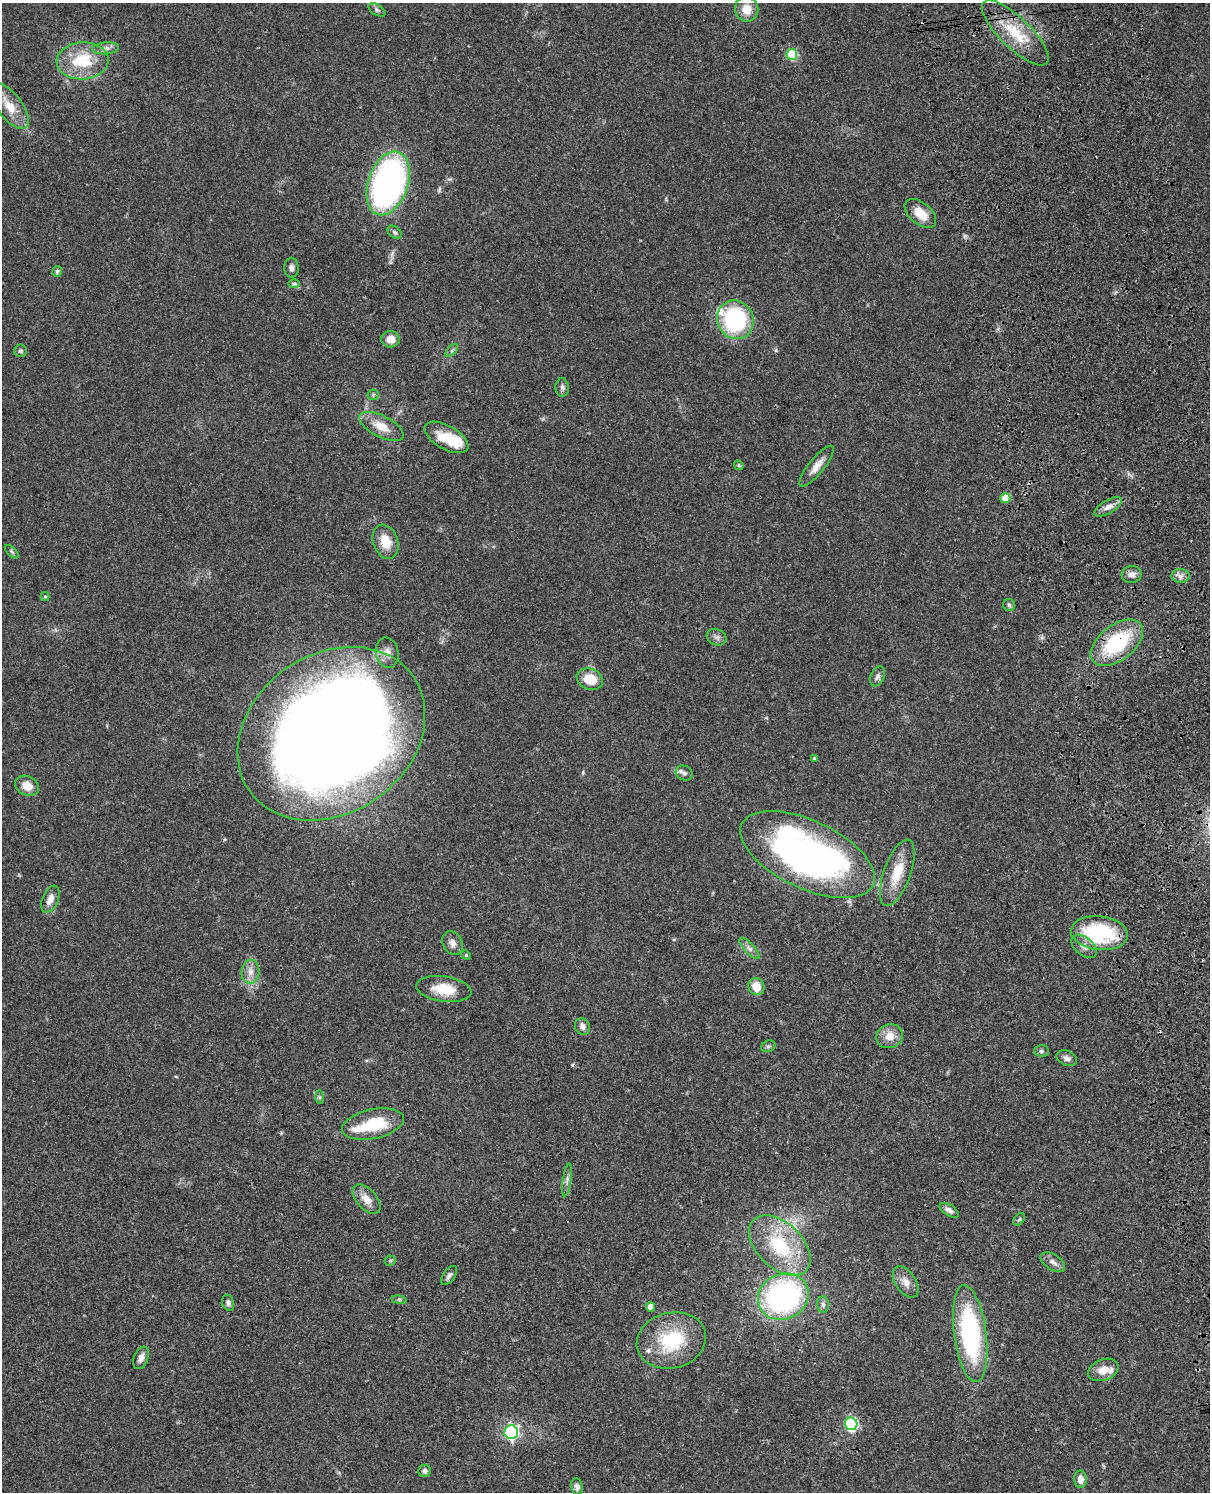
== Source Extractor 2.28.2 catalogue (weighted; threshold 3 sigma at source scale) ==
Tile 6 of 4 x 3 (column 2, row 2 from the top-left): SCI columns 1329-2536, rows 1775-3264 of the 5072 x 4926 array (HDU 1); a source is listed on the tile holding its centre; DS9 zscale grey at full resolution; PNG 1212 x 1494 px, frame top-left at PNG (2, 3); each listed source drawn as its Kron ellipse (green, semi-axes under 4 px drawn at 4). Shown black and unused: <1% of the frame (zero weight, under 3 of 4 exposures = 6% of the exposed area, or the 3 px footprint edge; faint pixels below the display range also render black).
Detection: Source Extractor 2.28.2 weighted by HDU 2 'WHT'; one run over the whole footprint, this tile lists its part. Background 0.0831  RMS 0.0061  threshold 0.0275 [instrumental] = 3 sigma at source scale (4.5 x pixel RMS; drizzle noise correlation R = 1.50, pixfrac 1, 0.05/0.05 arcsec/px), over >= 5 px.
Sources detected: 88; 2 cosmic-ray / hot-pixel residue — neither listed nor drawn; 5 inside a brighter listed object's ellipse — not listed separately; the other 81 listed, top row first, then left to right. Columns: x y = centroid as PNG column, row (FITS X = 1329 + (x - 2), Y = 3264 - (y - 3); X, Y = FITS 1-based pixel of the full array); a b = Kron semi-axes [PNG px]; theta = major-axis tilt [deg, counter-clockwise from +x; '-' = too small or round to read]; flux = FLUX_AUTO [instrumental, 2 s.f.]
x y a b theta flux
747 9 12 11 - 8.7
377 10 9 5 -32 1.4
1015 33 44 15 -44 24
106 48 13 6 5 2.9
792 54 5 5 - 36
83 61 26 18 3 27
9 106 27 12 -53 12
388 183 33 20 71 190
920 213 18 10 -40 11
395 232 8 5 -40 1.4
291 268 10 7 -89 2.4
57 271 5 5 - 1.1
294 283 6 4 0 0.89
735 320 20 18 -64 73
390 339 9 8 - 6.1
452 350 8 4 45 1.2
20 351 6 6 - 1.4
562 387 9 7 -89 1.8
373 395 5 5 - 1.1
381 426 24 10 -27 10
446 437 24 12 -29 17
739 465 5 4 - 0.88
817 466 25 7 51 6.2
1005 498 5 5 - 11
1108 507 15 6 31 4
386 542 17 12 -70 11
12 552 8 4 -45 1.1
1132 574 10 8 8 3.3
1180 576 9 7 -1 2.7
45 596 4 4 - 0.76
1009 605 6 6 - 1.2
717 637 10 8 -22 2.6
1117 643 30 17 38 47
387 653 15 11 -78 5
878 676 10 7 66 2.1
590 679 13 10 -21 13
331 734 100 79 35 1200
814 758 4 4 - 0.78
684 773 9 7 -27 2.3
27 786 12 9 -24 6.9
808 854 73 34 -25 270
897 873 35 13 70 17
50 899 14 8 67 5.4
1099 933 29 17 -6 49
453 943 12 9 -60 3.5
1084 946 14 9 -40 4.1
749 948 14 5 -47 2.5
466 955 5 4 - 0.71
250 972 12 9 85 4.9
756 987 9 8 - 8.8
444 989 28 12 -8 15
582 1027 9 7 -68 3
890 1036 13 12 - 7.9
768 1046 7 5 21 1.2
1041 1051 7 6 - 1.4
1067 1058 11 7 -23 2.8
320 1097 7 4 -89 0.97
373 1124 31 14 12 28
567 1180 16 4 82 2.3
366 1199 17 10 -48 6.5
949 1210 11 5 -32 2.6
1019 1219 7 5 52 1.1
780 1245 36 22 -44 40
390 1261 5 5 - 0.91
1053 1262 13 7 -32 3.4
449 1275 11 5 54 1.9
906 1282 17 10 -57 5.1
783 1297 26 22 25 130
399 1300 8 4 -8 0.97
228 1303 8 5 -73 1.9
823 1305 8 6 -86 1.6
650 1307 4 4 - 6.5
970 1334 49 16 -82 93
671 1340 35 27 14 37
141 1358 12 7 67 3.8
1103 1370 16 10 22 7.4
851 1424 6 6 - 97
511 1432 7 6 - 130
425 1471 6 6 - 1.8
1080 1479 8 6 -89 4.5
577 1487 8 6 -80 2
Overlapping masked pixels (flux is a lower limit): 3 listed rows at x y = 1117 643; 331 734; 1099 933
Unlisted compact peaks at least as high as the median listed source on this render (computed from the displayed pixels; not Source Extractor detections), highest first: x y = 572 1065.